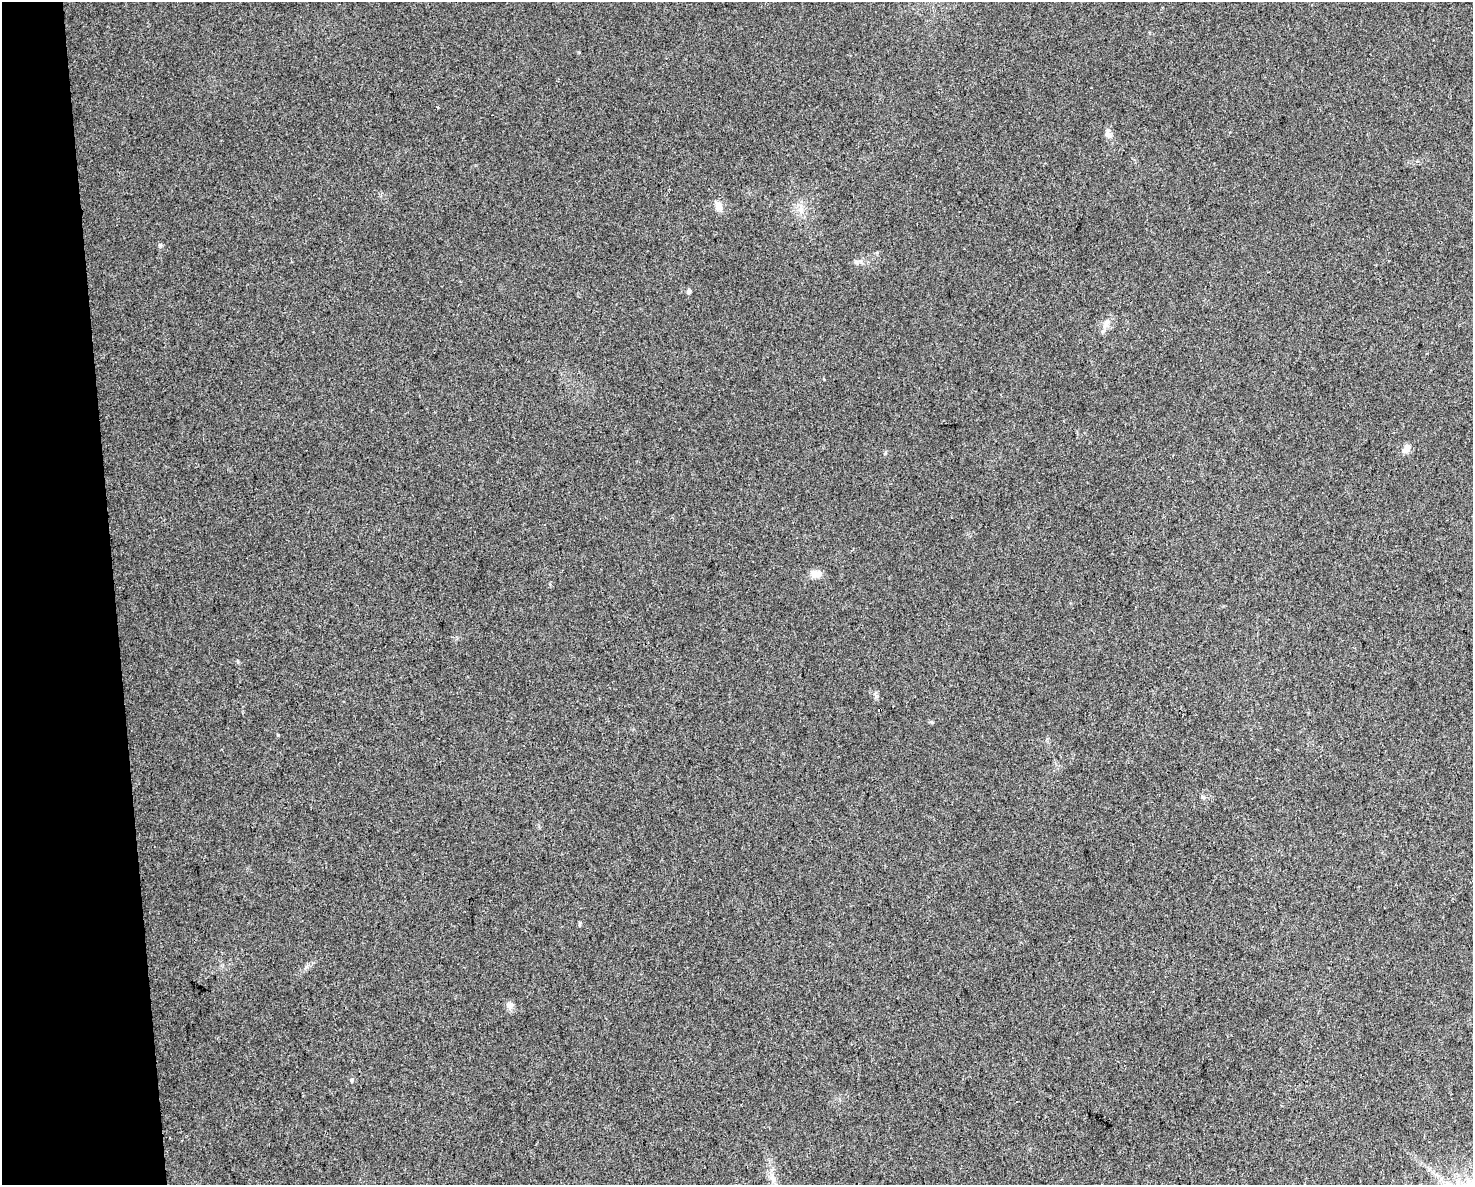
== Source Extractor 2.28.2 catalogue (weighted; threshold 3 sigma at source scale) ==
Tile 4 of 3 x 4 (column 1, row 2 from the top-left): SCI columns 19-1489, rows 2366-3548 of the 4494 x 4730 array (HDU 1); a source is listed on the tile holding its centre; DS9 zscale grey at full resolution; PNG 1475 x 1187 px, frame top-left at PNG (2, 2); no overlay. Shown black and unused: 8% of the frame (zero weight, under 3 of 4 exposures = <1% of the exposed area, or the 3 px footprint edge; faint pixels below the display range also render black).
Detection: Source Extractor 2.28.2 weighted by HDU 2 'WHT'; one run over the whole footprint, this tile lists its part. Background 0.0315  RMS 0.004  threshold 0.018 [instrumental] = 3 sigma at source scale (4.5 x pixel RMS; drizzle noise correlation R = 1.50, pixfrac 1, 0.0396/0.0396 arcsec/px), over >= 5 px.
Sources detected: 14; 1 cosmic-ray / hot-pixel residue — not listed; the other 13 listed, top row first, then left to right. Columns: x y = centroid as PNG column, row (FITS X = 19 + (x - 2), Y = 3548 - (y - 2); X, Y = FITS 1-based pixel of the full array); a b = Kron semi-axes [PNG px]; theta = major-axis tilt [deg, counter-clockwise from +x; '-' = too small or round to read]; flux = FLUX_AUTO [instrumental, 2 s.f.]
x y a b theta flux
1108 135 11 7 -64 1.8
719 206 13 9 -72 3.1
800 209 9 6 56 2
160 245 5 5 - 0.62
689 291 6 5 - 0.91
1106 323 17 7 72 2.6
1406 449 13 9 37 2.2
816 574 14 10 15 3.1
1203 797 7 4 -44 0.69
580 923 7 4 55 0.55
509 1006 10 8 -86 1.8
351 1080 6 5 - 0.78
773 1180 7 5 89 1.3
Isophote crosses this tile's border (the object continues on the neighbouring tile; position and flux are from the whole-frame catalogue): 1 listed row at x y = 773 1180
Unlisted compact peaks at least as high as the median listed source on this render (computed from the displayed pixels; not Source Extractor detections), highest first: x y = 278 735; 238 662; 856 262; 876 696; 932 722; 306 967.